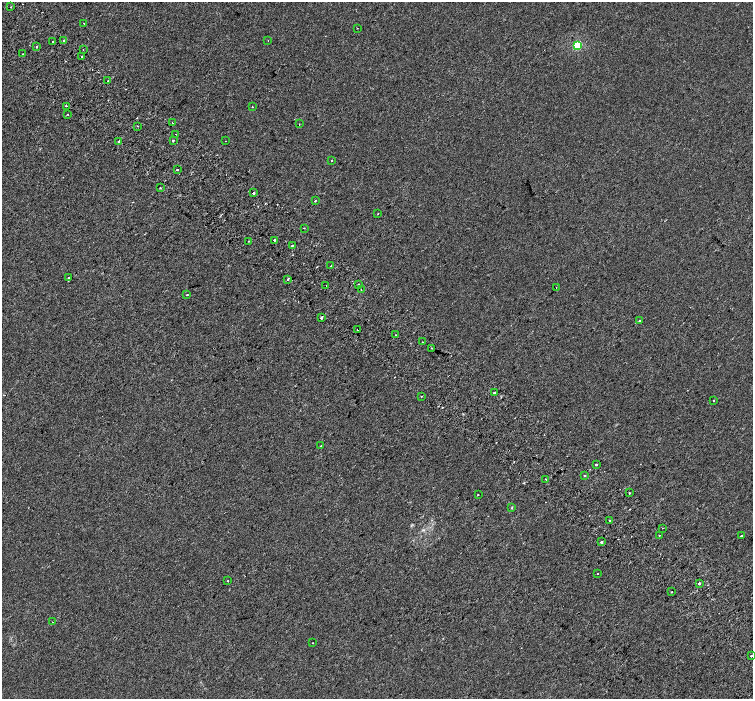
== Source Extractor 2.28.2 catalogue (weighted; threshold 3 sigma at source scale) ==
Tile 11 of 4 x 4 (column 3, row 3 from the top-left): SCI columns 3074-4575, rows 1717-3109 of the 6139 x 6154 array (HDU 1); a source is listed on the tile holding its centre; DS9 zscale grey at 2 x 2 block average (1 PNG px = mean of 2 x 2 image px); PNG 755 x 701 px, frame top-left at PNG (2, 2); each listed source drawn as its Kron ellipse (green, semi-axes under 4 px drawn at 4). Shown black and unused: <1% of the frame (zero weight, under 2 of 3 exposures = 4% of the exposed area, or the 3 px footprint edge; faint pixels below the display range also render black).
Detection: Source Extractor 2.28.2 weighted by HDU 2 'WHT'; one run over the whole footprint, this tile lists its part. Background 0.00116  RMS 0.0055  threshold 0.0246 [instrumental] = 3 sigma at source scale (4.5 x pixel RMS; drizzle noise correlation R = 1.50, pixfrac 1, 0.0396/0.0396 arcsec/px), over >= 5 px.
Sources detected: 73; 5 cosmic-ray / hot-pixel residue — neither listed nor drawn; the other 68 listed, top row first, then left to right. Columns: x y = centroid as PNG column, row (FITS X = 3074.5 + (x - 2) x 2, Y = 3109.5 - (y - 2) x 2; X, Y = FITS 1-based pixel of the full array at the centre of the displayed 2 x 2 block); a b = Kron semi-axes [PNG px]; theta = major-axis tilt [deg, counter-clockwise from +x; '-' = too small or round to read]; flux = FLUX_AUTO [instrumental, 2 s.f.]
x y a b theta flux
11 7 2 2 - 3.2
84 23 2 2 - 0.98
357 28 2 2 - 0.4
268 40 2 2 - 0.41
53 41 2 2 - 9.6
64 41 2 2 - 25
577 45 3 3 - 90
37 47 2 2 - 3.5
83 50 2 2 - 0.56
22 54 2 2 - 1.4
81 56 2 2 - 1.5
108 81 2 2 - 2.8
66 106 2 2 - 2.9
252 107 2 2 - 3.9
68 114 2 2 - 1.2
172 123 2 2 - 2.3
299 124 2 2 - 0.84
137 126 2 2 - 0.82
175 134 2 2 - 1.4
119 141 2 2 - 4.7
173 141 2 2 - 2.1
226 141 2 2 - 0.37
331 160 2 2 - 1.8
177 169 2 2 - 4
160 188 3 2 - 0.62
253 193 2 2 - 36
315 201 2 2 - 1.5
378 214 2 2 - 0.88
304 228 2 2 - 1.1
274 240 2 2 - 7.2
249 241 2 2 - 0.81
292 245 3 2 - 1.4
331 266 2 2 - 2.3
68 278 2 2 - 4.4
288 279 2 2 - 6.2
359 284 2 2 - 3.2
326 285 2 2 - 1.4
556 288 2 2 - 0.54
361 289 2 2 - 1.4
187 295 2 2 - 1.1
321 317 3 2 - 13
640 320 2 2 - 1.1
357 330 2 2 - 3.8
395 335 2 2 - 0.53
422 342 2 2 - 2.3
431 348 2 2 - 5.3
494 392 2 2 - 4.6
421 396 3 2 - 0.58
714 400 2 2 - 2.3
321 446 2 2 - 0.82
596 464 2 2 - 1.3
584 475 2 2 - 2.4
546 479 2 2 - 0.57
629 493 2 2 - 1.6
478 495 2 2 - 0.66
512 507 3 2 - 0.77
610 521 2 2 - 6.9
662 528 2 2 - 0.91
659 535 2 2 - 3.8
741 536 2 2 - 1.5
601 542 2 2 - 17
598 574 2 2 - 1.9
227 581 2 2 - 2.2
699 584 2 2 - 9.8
672 592 2 2 - 1.6
52 622 2 2 - 0.92
312 643 2 2 - 0.9
751 656 2 2 - 2.4
Diffuse or blended objects may show on this block-average render without a row.